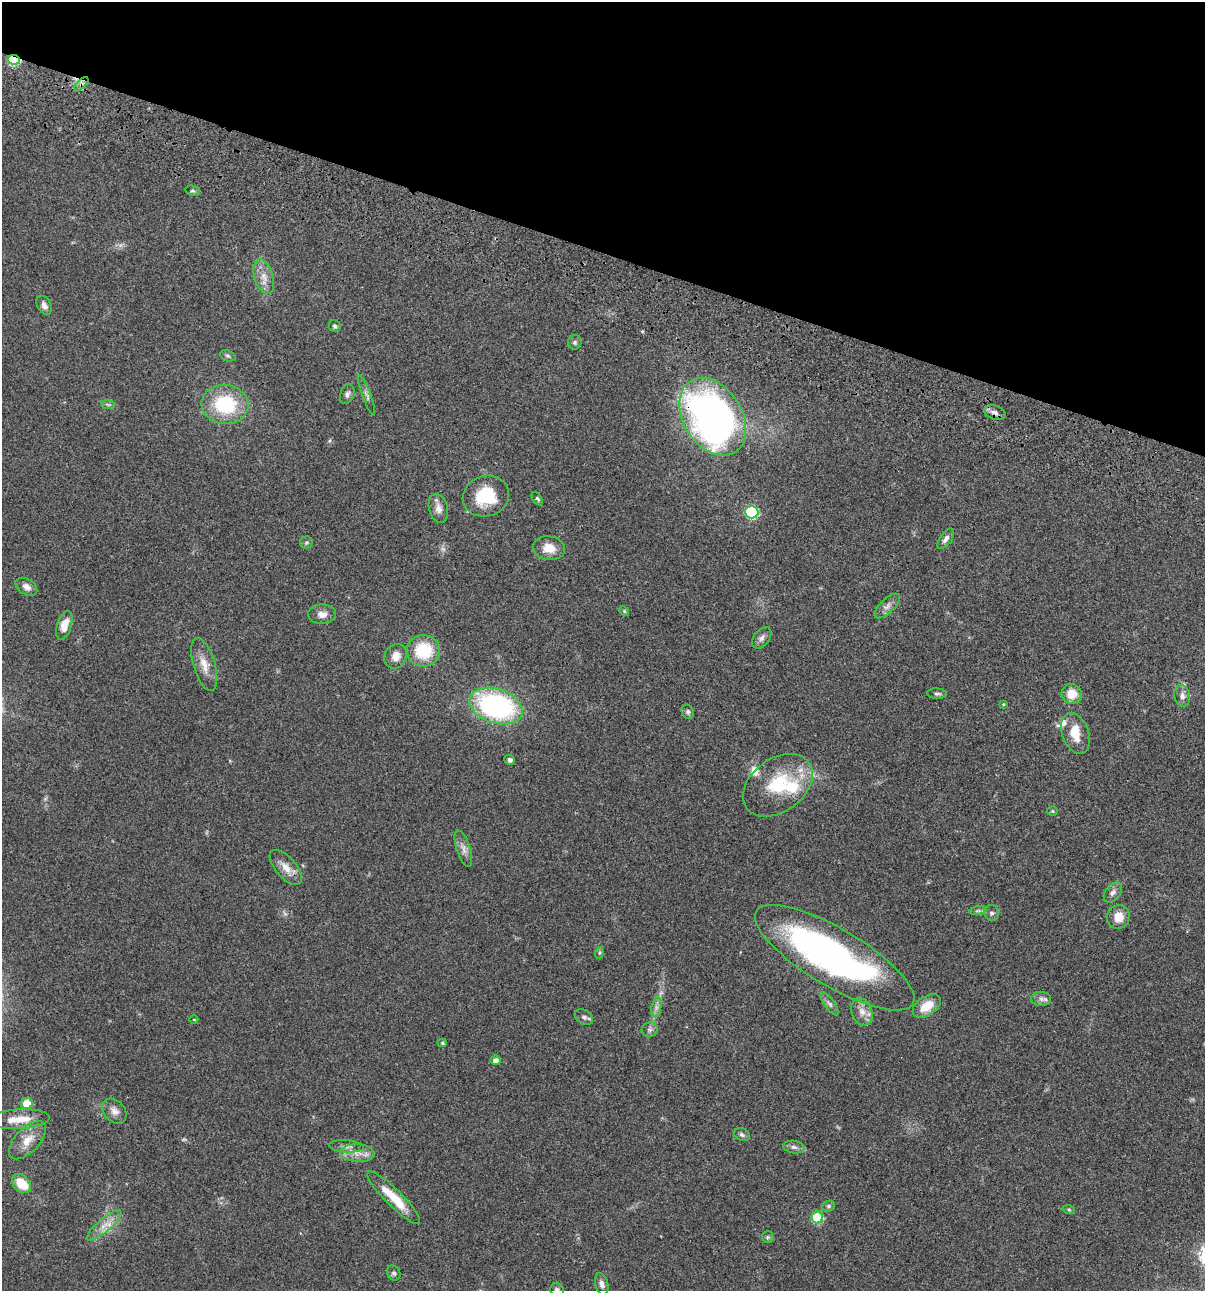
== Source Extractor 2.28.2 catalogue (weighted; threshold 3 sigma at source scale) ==
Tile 2 of 4 x 4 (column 2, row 1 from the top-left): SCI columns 1438-2640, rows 3986-5274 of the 5406 x 5391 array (HDU 1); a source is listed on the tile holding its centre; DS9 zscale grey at full resolution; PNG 1207 x 1293 px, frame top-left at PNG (2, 2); each listed source drawn as its Kron ellipse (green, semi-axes under 4 px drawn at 4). Shown black and unused: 20% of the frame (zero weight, under 3 of 4 exposures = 9% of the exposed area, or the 3 px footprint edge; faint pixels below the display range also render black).
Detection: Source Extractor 2.28.2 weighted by HDU 2 'WHT'; one run over the whole footprint, this tile lists its part. Background 0.0472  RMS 0.0053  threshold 0.0239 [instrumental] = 3 sigma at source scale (4.5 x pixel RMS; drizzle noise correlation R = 1.50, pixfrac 1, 0.05/0.05 arcsec/px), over >= 5 px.
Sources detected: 86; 3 too faint to see at this stretch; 2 inside a brighter object's white glare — neither listed nor drawn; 5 inside a brighter listed object's ellipse — not listed separately; the other 76 listed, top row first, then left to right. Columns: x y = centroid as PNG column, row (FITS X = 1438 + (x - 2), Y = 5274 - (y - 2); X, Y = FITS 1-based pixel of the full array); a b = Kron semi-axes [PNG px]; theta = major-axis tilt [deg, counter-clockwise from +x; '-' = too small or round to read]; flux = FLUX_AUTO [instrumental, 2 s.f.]
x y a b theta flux
14 60 6 5 - 40
81 84 9 3 45 1.3
193 191 7 5 -13 0.97
264 276 18 9 -74 5.3
44 305 10 7 -63 2.6
335 326 6 5 - 0.97
575 342 7 6 - 1.1
228 356 8 5 -19 1
347 394 10 7 68 1.6
367 395 21 4 -70 2.1
225 404 23 19 -8 32
108 405 7 4 -2 0.86
995 412 11 6 -19 2.4
713 417 42 29 -58 230
486 496 23 20 19 21
537 499 7 4 -53 0.84
438 508 15 9 -75 3.6
752 512 7 6 - 54
946 539 12 5 54 2.1
307 543 6 6 - 0.92
549 548 16 12 -8 7.4
26 587 12 7 -31 3
887 606 16 7 44 2.9
624 611 5 4 - 0.66
322 614 14 9 1 3.6
64 625 15 7 72 6.2
762 638 12 7 51 2.2
423 651 17 16 - 22
396 656 13 11 57 4.7
204 665 27 11 -73 6.9
937 694 10 5 -3 1.3
1072 694 10 9 - 8
1182 696 11 8 -79 2.7
1003 704 4 3 - 0.48
496 706 27 17 -18 93
688 712 7 6 - 1.1
1076 734 21 13 -68 9.3
510 760 5 5 - 1.8
778 785 39 26 36 29
1052 811 5 4 - 0.67
463 849 19 7 -72 3.3
286 867 21 10 -49 5.6
1113 892 11 7 51 2.1
978 911 8 4 8 1.2
992 913 8 7 - 1.5
1118 917 12 11 - 6.9
599 953 6 4 71 0.64
835 958 91 28 -31 200
1041 999 10 7 -5 2
830 1004 14 5 -54 1.8
927 1006 16 9 34 9.3
656 1007 10 5 82 2
862 1012 14 10 -70 4.9
584 1017 10 7 -33 1.6
194 1019 4 3 - 0.42
650 1030 8 7 - 1.6
442 1043 4 4 - 0.72
495 1060 5 5 - 2.6
27 1104 6 5 - 12
114 1111 14 10 -48 3.6
19 1119 31 10 3 9.2
742 1135 8 6 -26 1.2
27 1140 23 12 47 8.1
346 1146 17 6 -4 2.6
794 1147 10 6 -9 1.8
358 1153 17 9 -3 5
21 1184 11 8 -43 11
394 1198 36 8 -45 14
828 1206 6 5 - 0.97
1069 1210 6 4 -19 0.61
817 1218 6 6 - 29
104 1226 22 6 40 5.3
768 1237 6 5 - 0.81
394 1273 8 6 -60 1.4
602 1284 11 6 -76 2.3
557 1290 7 6 - 1.5
Overlapping masked pixels (flux is a lower limit): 3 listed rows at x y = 14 60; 81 84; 713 417
Isophote crosses this tile's border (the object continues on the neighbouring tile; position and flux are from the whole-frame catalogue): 1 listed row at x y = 557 1290